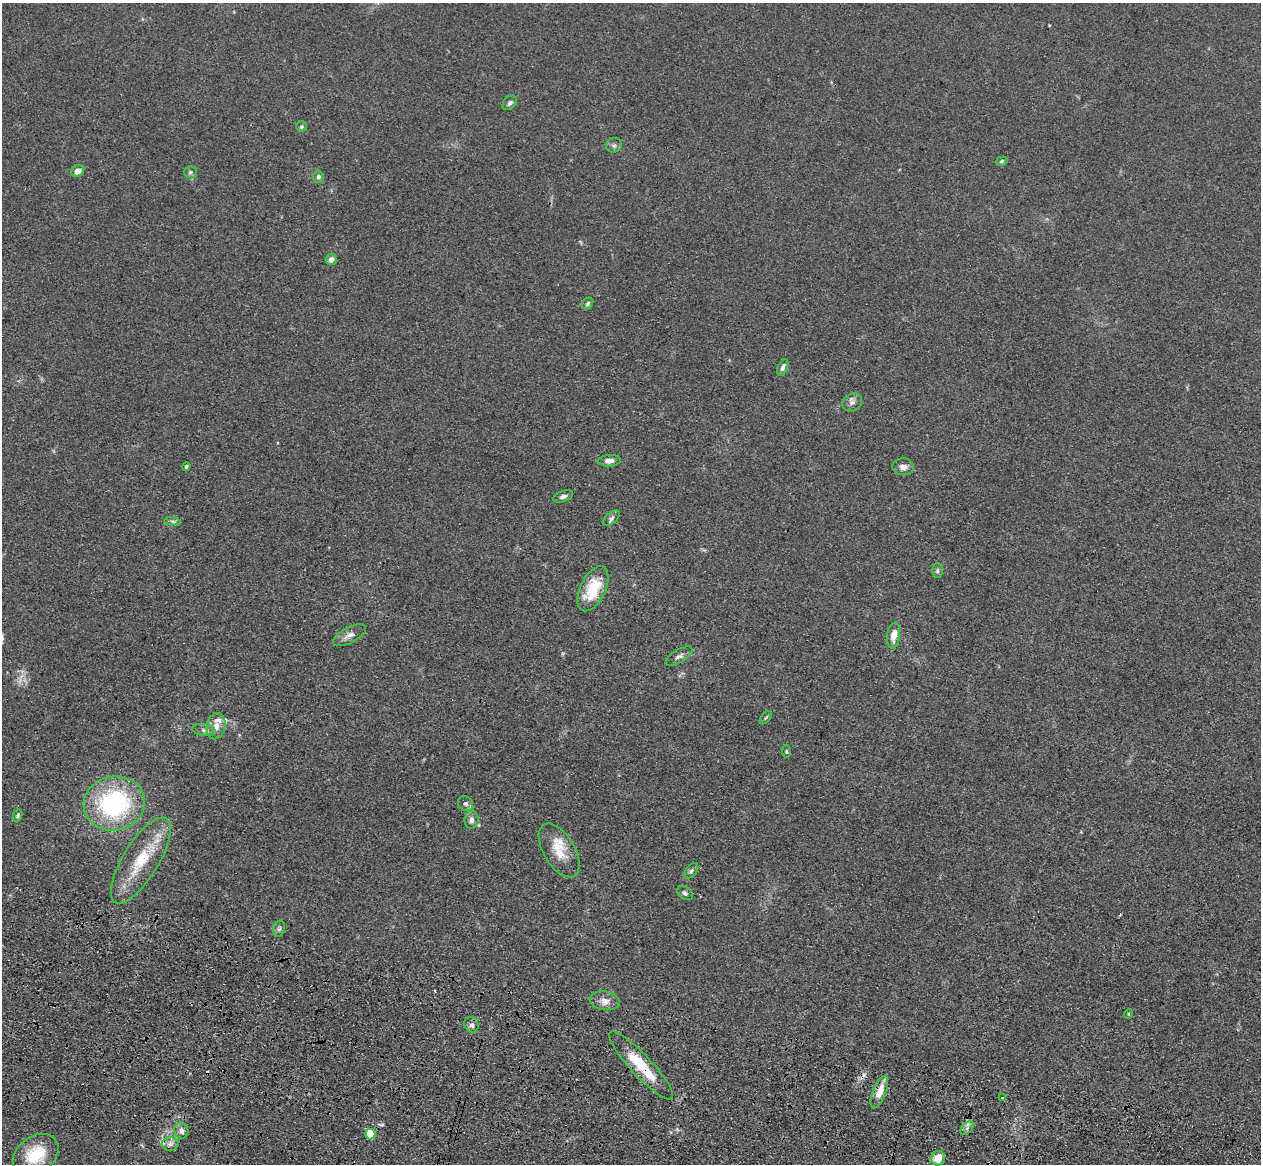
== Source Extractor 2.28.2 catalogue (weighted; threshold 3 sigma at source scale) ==
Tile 6 of 4 x 4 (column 2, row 2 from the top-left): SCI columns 1296-2554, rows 2686-3847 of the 5110 x 5250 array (HDU 1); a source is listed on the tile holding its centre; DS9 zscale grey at full resolution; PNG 1263 x 1166 px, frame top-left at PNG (2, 3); each listed source drawn as its Kron ellipse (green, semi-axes under 4 px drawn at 4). Shown black and unused: <1% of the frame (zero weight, under 3 of 4 exposures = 6% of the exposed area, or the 3 px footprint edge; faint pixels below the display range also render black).
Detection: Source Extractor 2.28.2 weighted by HDU 2 'WHT'; one run over the whole footprint, this tile lists its part. Background 0.0611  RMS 0.0074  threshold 0.0332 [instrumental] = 3 sigma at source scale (4.5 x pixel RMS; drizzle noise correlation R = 1.50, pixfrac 1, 0.05/0.05 arcsec/px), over >= 5 px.
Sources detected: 55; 1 too faint to see at this stretch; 3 cosmic-ray / hot-pixel residue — neither listed nor drawn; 4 inside a brighter listed object's ellipse — not listed separately; the other 47 listed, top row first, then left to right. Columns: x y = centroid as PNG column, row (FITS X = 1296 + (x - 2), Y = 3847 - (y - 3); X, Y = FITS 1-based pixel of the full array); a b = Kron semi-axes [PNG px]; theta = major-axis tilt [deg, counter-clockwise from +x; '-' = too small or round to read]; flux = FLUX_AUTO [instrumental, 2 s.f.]
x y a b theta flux
510 103 8 6 45 2.2
302 127 5 5 - 1.3
614 145 8 7 - 2.4
1002 161 6 4 17 1.3
78 171 7 5 34 5.5
190 172 6 5 - 1.9
319 177 6 5 - 2.1
331 259 6 5 - 4
588 303 6 5 - 1.7
783 367 9 5 67 2.4
852 402 10 8 40 3.4
609 461 11 5 4 4.3
186 466 4 3 - 1.3
903 467 11 8 -4 4
563 496 10 5 20 2.5
611 518 10 5 39 2.2
173 521 8 4 -9 1.7
937 571 7 5 90 1.5
593 589 24 12 64 28
349 635 18 7 27 5.1
894 636 13 6 82 8.5
679 656 15 6 31 3.1
766 717 8 3 48 1.1
216 726 13 9 77 7.1
204 730 11 6 -9 3
786 752 6 3 -90 0.98
114 803 31 27 10 110
466 804 8 7 - 2.2
18 815 6 4 62 1.3
471 820 9 7 83 3.3
559 850 30 15 -59 18
141 861 49 18 59 36
691 871 9 5 50 1.8
685 893 9 5 -39 2.1
279 929 8 6 73 1.8
605 1001 15 9 -9 5.7
1128 1014 5 3 - 0.66
472 1025 8 6 -64 2.7
641 1066 46 10 -47 32
879 1092 17 6 68 10
1002 1098 3 2 - 1
967 1128 8 5 46 2.3
181 1131 8 7 - 3.8
370 1134 5 5 - 40
170 1144 8 6 1 3.1
36 1155 25 18 36 28
938 1158 7 7 - 11
Overlapping masked pixels (flux is a lower limit): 2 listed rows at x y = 641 1066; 879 1092